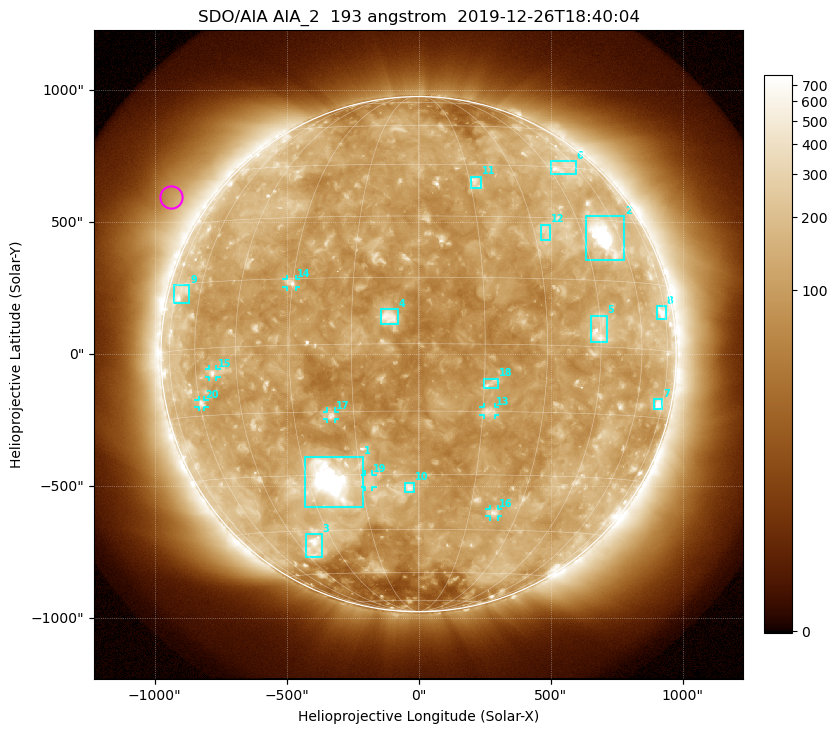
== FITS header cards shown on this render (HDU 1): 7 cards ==
TELESCOP= 'SDO/AIA'
INSTRUME= 'AIA_2'
WAVELNTH=                  193
WAVEUNIT= 'angstrom'
DATE-OBS= '2019-12-26T18:40:04.84'
CTYPE1  = 'HPLN-TAN'
CTYPE2  = 'HPLT-TAN'

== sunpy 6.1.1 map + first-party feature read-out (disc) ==
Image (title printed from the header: SDO/AIA AIA_2  193 angstrom  2019-12-26T18:40:04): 1024 x 1024 px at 2.4 arcsec/px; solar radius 976 arcsec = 407 px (full disc in frame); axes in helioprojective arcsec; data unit not stated in the header (colour bar unlabelled)
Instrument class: DISC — disc imager (sunpy class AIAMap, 193 A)
Bright regions (active regions / flare kernels): reference = the median radial profile (limb darkening/brightening removed); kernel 9 px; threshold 5 sigma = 171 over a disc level ~118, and >= 1.15x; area >= 12 px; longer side >= 10 px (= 24 arcsec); searched inside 0.97 R_sun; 24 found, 20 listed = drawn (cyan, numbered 1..; 7 of them under ~33 arcsec drawn as corner ticks so the feature stays visible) (cap 20 boxes per figure: the strongest are kept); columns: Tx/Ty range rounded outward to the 5 arcsec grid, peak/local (2 s.f.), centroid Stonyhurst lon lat
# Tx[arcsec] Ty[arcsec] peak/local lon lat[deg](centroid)
1 -435..-210 -580..-385 22 -23 -31
2 635..780 355..525 9.6 +53 +26
3 -430..-365 -770..-680 5.5 -38 -50
4 -145..-80 110..170 6.8 -6 +6
5 650..715 45..150 5.1 +45 +3
6 500..595 685..735 3.9 +52 +45
7 890..925 -210..-170 5.4 +72 -12
8 900..935 135..185 4.2 +72 +9
9 -930..-865 195..265 3.2 -71 +13
10 -50..-15 -525..-485 5.2 -2 -33
11 195..240 630..675 3.7 +17 +40
12 460..500 435..490 2.9 +33 +27
13 245..290 -230..-200 4.3 +16 -15
14 -500..-465 255..285 5.1 -30 +14
15 -795..-765 -90..-55 4.2 -53 -6
16 265..300 -615..-585 3.8 +22 -40
17 -345..-315 -245..-215 4.7 -20 -16
18 250..300 -130..-90 4.4 +16 -9
19 -205..-175 -505..-455 2.9 -13 -32
20 -835..-810 -200..-175 3.2 -59 -12
Off-limb structures (1.02-1.3 R_sun): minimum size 162 px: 7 found; the strongest spans PA ~35..75 deg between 1.06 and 1.3 R_sun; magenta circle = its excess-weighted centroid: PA ~60 deg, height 1.14 R_sun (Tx ~-935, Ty ~595 arcsec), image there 2.1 x the reference